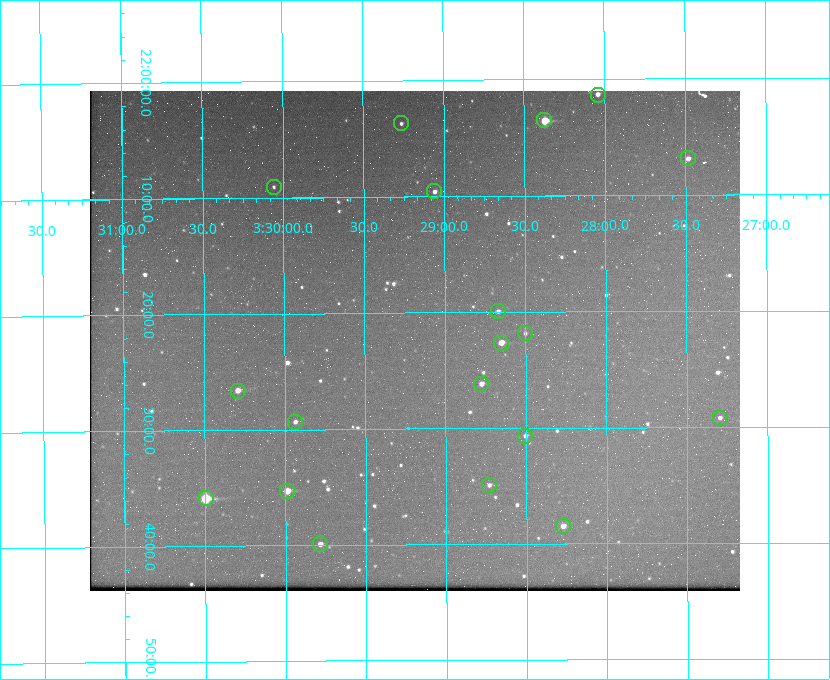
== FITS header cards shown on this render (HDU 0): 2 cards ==
NAXIS1  =                  650 / Width of table row in bytes
NAXIS2  =                  500 / Number of rows in table

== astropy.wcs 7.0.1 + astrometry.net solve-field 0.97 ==
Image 650 x 500 px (HDU 0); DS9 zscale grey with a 90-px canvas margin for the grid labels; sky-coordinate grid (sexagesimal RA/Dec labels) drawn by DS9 from the SOLVED WCS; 19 Tycho-2 reference stars matched to detected sources circled (green)
Header WCS: none
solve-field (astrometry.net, Tycho-2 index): SOLVED blind (the file carries no WCS)
Solved WCS: RA---TAN-SIP/DEC--TAN-SIP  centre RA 03:29:11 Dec +22:22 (52.30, +22.37 deg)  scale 5.17 arcsec/px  FOV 56.0' x 43.1'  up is -180 deg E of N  parity flipped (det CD > 0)
(file carries no celestial WCS; the grid is the blind solution)
Tycho-2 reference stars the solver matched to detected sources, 19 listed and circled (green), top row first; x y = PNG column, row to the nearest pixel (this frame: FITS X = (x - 90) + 1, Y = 500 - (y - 91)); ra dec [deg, ICRS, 3 dp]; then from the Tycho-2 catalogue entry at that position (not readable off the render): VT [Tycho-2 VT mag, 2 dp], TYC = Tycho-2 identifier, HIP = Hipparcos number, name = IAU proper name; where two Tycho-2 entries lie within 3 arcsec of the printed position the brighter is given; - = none
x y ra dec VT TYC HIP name
598 95 52.010 +22.023 11.65 1246-553-1 16144 -
544 120 52.094 +22.059 8.73 1246-565-1 16174 -
401 123 52.316 +22.062 11.63 1246-490-1 - -
688 158 51.872 +22.114 10.68 1245-1095-1 - -
274 187 52.515 +22.151 11.55 1246-639-1 - -
434 191 52.265 +22.160 11.20 1246-515-1 - -
498 311 52.168 +22.332 11.56 1246-558-1 - -
525 333 52.126 +22.364 12.17 1246-628-1 - -
501 343 52.163 +22.377 10.31 1246-508-1 - -
481 384 52.194 +22.436 11.10 1246-758-1 - -
238 391 52.573 +22.443 9.90 1246-338-1 - -
720 418 51.824 +22.487 11.65 1245-1005-1 - -
295 422 52.484 +22.489 11.63 1246-473-1 - -
525 436 52.126 +22.511 11.81 1797-918-1 - -
489 485 52.183 +22.582 11.55 1797-1044-1 - -
287 491 52.497 +22.588 9.77 1798-224-1 - -
206 498 52.624 +22.598 10.47 1798-308-1 - -
563 526 52.069 +22.641 10.36 1797-946-1 - -
320 544 52.446 +22.665 11.05 1798-126-1 - -